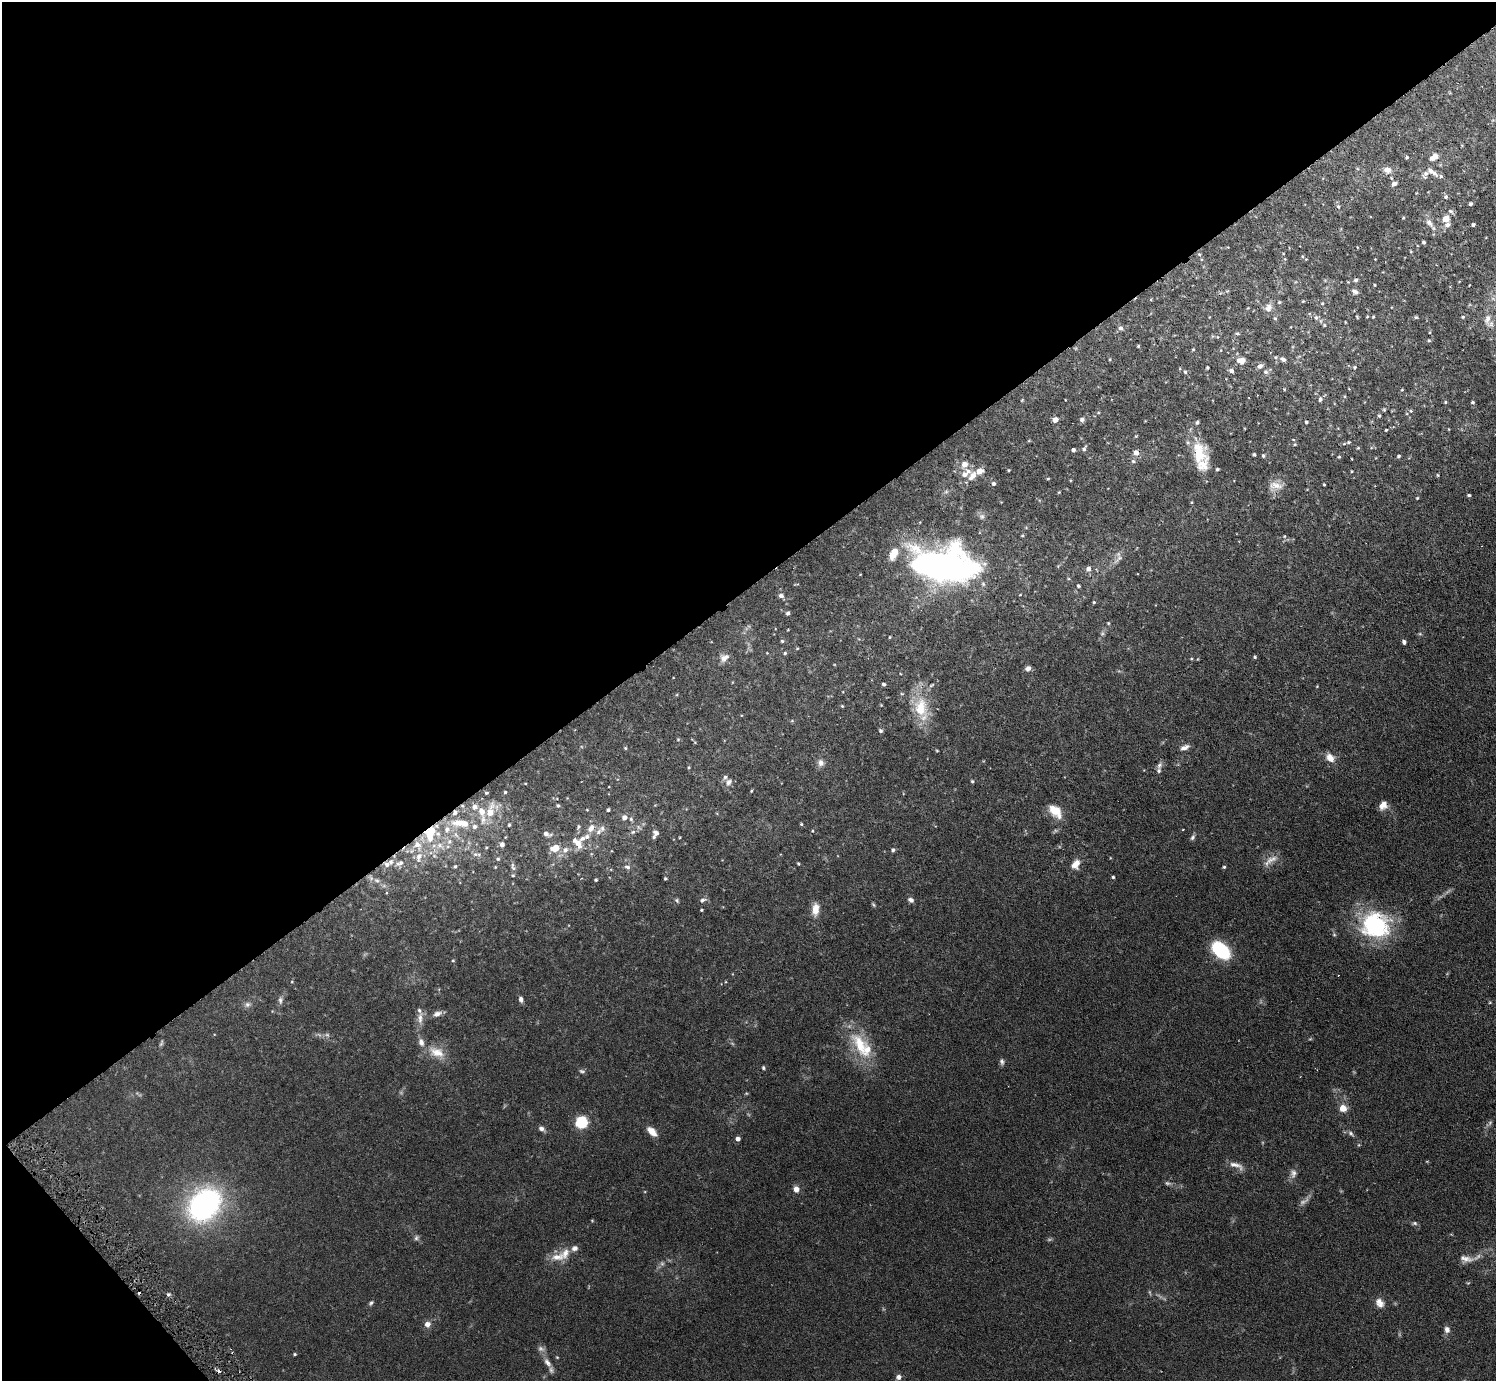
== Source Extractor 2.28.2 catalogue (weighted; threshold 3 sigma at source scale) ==
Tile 5 of 4 x 4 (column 1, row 2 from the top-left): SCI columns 1-1494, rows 3055-4433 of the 5977 x 5967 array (HDU 1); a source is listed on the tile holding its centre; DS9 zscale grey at full resolution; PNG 1498 x 1383 px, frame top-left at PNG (2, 2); no overlay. Shown black and unused: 44% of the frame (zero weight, under 3 of 6 exposures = <1% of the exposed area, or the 3 px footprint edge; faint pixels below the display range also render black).
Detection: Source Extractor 2.28.2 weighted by HDU 2 'WHT'; one run over the whole footprint, this tile lists its part. Background 0.123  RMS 0.005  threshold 0.0202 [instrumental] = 3 sigma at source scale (4.09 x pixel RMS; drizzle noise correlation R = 1.36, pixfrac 0.8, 0.05/0.05 arcsec/px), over >= 5 px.
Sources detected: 278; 11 too faint to see at this stretch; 4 cosmic-ray / hot-pixel residue — not listed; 27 inside a brighter listed object's ellipse — not listed separately; the other 236 listed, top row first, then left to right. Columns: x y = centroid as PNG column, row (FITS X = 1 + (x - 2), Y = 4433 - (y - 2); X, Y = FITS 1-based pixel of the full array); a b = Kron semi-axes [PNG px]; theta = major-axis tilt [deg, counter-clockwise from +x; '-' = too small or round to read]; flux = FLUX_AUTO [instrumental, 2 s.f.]
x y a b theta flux
1462 146 4 3 - 0.32
1407 157 4 4 - 0.6
1434 157 11 7 35 3.2
1387 170 10 8 -16 3
1432 172 15 6 -33 2.9
1425 175 13 8 64 2
1394 184 6 5 - 1.9
1416 193 4 3 - 0.31
1446 197 6 5 - 0.99
1471 204 4 3 - 0.93
1338 206 6 4 -45 0.69
1450 211 7 5 -30 1.2
1403 218 4 3 - 0.37
1446 219 5 5 - 9.4
1429 223 13 7 -50 2.8
1447 225 9 7 34 1.7
1473 225 3 3 - 1.1
1423 242 3 3 - 0.83
1411 252 4 3 - 0.35
1199 254 5 4 - 0.53
1302 256 5 3 - 0.45
1356 280 5 4 - 0.93
1374 285 4 2 - 0.35
1355 292 8 6 -32 1.5
1151 299 3 3 - 0.48
1303 301 4 3 - 0.42
1279 302 5 4 - 0.5
1322 303 4 4 - 0.39
1268 308 12 9 63 2.8
1367 316 3 3 - 0.38
1209 317 4 3 - 0.24
1316 317 6 5 - 1
1357 317 5 3 - 0.48
1373 317 4 3 - 0.45
1416 317 5 4 - 0.56
1463 317 5 4 - 0.55
1275 318 5 5 - 0.69
1487 319 16 9 83 3.6
1324 325 5 5 - 0.59
1120 328 6 5 - 1.2
1237 333 6 5 - 0.69
1429 340 4 3 - 0.48
1138 346 3 3 - 0.5
1193 350 4 4 - 0.42
1276 357 5 4 - 0.53
1110 359 4 3 - 0.38
1283 359 8 5 -25 1.2
1241 360 8 6 2 4.4
1260 366 6 5 - 1.8
1354 367 5 5 - 0.63
1207 368 3 3 - 0.64
1231 371 6 5 - 1.3
1185 372 5 4 - 0.6
1266 372 6 6 - 1.1
1284 389 3 3 - 0.32
1402 390 4 3 - 0.38
1320 399 7 5 73 1
1022 400 4 3 - 0.37
1445 402 4 3 - 0.52
1472 402 4 4 - 0.76
1384 409 5 4 - 0.52
1411 411 5 4 - 0.52
1379 416 4 4 - 0.71
1055 420 5 4 - 3.4
1082 420 6 5 - 1.2
1197 422 6 4 62 0.73
1306 422 3 3 - 0.73
1449 429 4 3 - 0.28
1386 430 3 3 - 0.5
1136 436 4 4 - 0.45
1349 442 6 5 - 0.78
1295 444 4 4 - 0.49
1084 448 7 5 55 0.92
1358 448 4 4 - 0.4
1073 450 4 3 - 1.1
1136 453 6 6 - 2.8
1254 454 4 3 - 0.75
1199 455 26 20 71 11
1263 456 5 4 - 0.71
1399 456 4 3 - 0.59
1339 457 4 4 - 0.48
1133 461 6 5 - 0.89
964 464 6 6 - 3.9
1217 469 3 3 - 0.62
1009 470 3 3 - 0.45
979 471 6 5 - 4.6
1352 471 4 3 - 0.31
965 473 15 8 38 4.6
1438 475 4 4 - 0.48
1048 479 3 3 - 0.45
993 484 5 5 - 1.2
1324 484 3 2 - 0.44
1275 486 20 12 3 5.1
946 492 6 6 - 0.91
1059 492 4 3 - 0.35
1469 495 4 3 - 0.68
1417 498 4 3 - 0.38
1192 502 5 3 - 0.36
982 516 8 7 - 1.5
1284 536 5 4 - 0.51
1119 558 19 6 39 2.4
944 565 64 31 -7 190
1088 569 6 5 - 1.8
1078 586 5 4 - 0.63
781 596 7 5 -18 1.4
1094 602 3 3 - 0.52
788 613 4 4 - 0.94
1108 623 4 3 - 0.44
890 637 3 3 - 0.38
782 641 5 5 - 0.57
1404 642 4 4 - 1.2
797 648 5 3 - 0.41
767 653 3 3 - 0.27
785 653 5 4 - 0.61
1255 657 4 4 - 0.62
724 658 13 9 31 2.9
1191 659 5 3 - 0.37
1028 668 6 5 - 1.9
884 684 4 3 - 0.9
1317 686 4 3 - 0.31
902 694 5 3 - 0.43
881 705 4 4 - 0.31
842 706 4 3 - 0.45
921 707 32 19 -86 15
792 721 5 4 - 0.47
880 731 5 4 - 0.85
678 739 5 4 - 0.44
1185 747 11 5 18 1.9
625 748 4 4 - 0.48
937 751 3 3 - 0.36
1330 758 11 8 -47 4.1
821 763 9 8 - 2.1
1159 765 10 6 75 1.4
972 781 4 4 - 0.53
728 782 10 8 67 2.2
525 783 4 2 - 0.29
751 791 3 3 - 0.38
505 792 3 3 - 0.56
486 793 4 3 - 0.58
558 805 6 5 - 0.69
1383 805 11 8 57 3.3
587 810 4 3 - 0.31
608 810 4 3 - 0.9
482 811 12 8 -70 3.8
490 811 17 8 75 7.1
1055 811 17 10 -44 7.4
455 813 6 5 - 1.3
624 817 6 6 - 2.1
631 819 5 5 - 0.75
458 822 20 10 3 6.1
801 824 4 3 - 0.45
509 825 4 4 - 0.64
578 827 8 5 64 0.95
639 827 8 3 -45 0.7
591 828 11 8 59 3.4
1183 829 3 2 - 0.28
598 832 9 6 49 1.8
633 832 6 5 - 0.94
656 833 7 5 -36 1.5
429 834 12 8 -77 9.3
438 834 6 6 - 1.2
546 834 9 5 -17 2.2
680 837 4 2 - 0.3
1192 837 7 5 58 0.97
449 841 7 7 - 1.5
502 844 5 5 - 1.9
578 844 12 8 -68 4.3
417 845 12 10 -49 4.2
440 846 10 8 -36 2.9
486 848 4 3 - 0.37
555 848 9 7 19 6.4
565 850 9 7 37 2.4
893 850 5 5 - 0.88
475 854 8 6 0 1.4
419 857 14 8 75 3.5
498 859 5 4 - 0.69
1271 859 21 8 26 3.5
391 862 8 7 - 1.7
401 863 8 7 - 1.3
798 864 3 3 - 0.5
1075 864 13 9 61 4
455 866 5 4 - 0.6
495 867 3 3 - 0.34
513 867 12 5 -72 1.3
627 867 8 6 -16 1.3
1224 867 4 4 - 0.58
1113 877 3 3 - 0.61
665 878 3 3 - 0.58
377 880 8 5 -19 1.1
596 880 3 3 - 0.66
677 900 6 4 -51 0.65
703 900 9 5 22 1.2
911 900 7 5 -23 1.6
873 904 7 4 -59 0.6
815 909 14 8 84 4.9
701 910 3 3 - 0.53
1375 925 33 29 -22 47
1221 950 16 10 -42 32
453 961 4 3 - 0.41
292 982 4 3 - 0.33
521 999 6 5 - 1.6
280 1000 9 6 83 1.3
1490 1003 5 3 - 0.37
247 1004 8 7 - 1.5
437 1014 12 7 19 2.1
420 1018 19 7 86 3.3
161 1043 9 4 72 0.77
860 1045 40 18 -63 19
437 1052 24 12 -23 7.3
1002 1062 9 6 -79 1.2
763 1068 5 4 - 0.65
582 1071 9 4 -18 0.86
1343 1108 5 5 - 8.4
581 1122 6 6 - 34
541 1129 8 6 -28 1.5
652 1132 12 6 -44 4.6
1351 1133 9 5 -42 1.1
738 1139 4 4 - 1.8
1236 1165 22 7 -19 3.3
1293 1173 13 9 78 2.2
796 1189 6 5 - 3.4
205 1205 31 23 48 98
1415 1223 7 5 -2 0.81
416 1238 8 5 75 0.95
574 1248 9 7 18 1.8
557 1257 21 11 3 5.6
1466 1259 22 10 -9 4
168 1294 5 4 - 0.71
371 1303 7 5 45 0.82
1380 1303 12 9 -53 3.1
427 1324 7 7 - 2.4
1447 1329 8 7 - 1.9
295 1354 4 3 - 0.53
557 1357 4 3 - 0.35
547 1362 16 7 -54 2.8
899 1377 6 6 - 1.7
Overlapping masked pixels (flux is a lower limit): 2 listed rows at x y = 455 813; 429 834